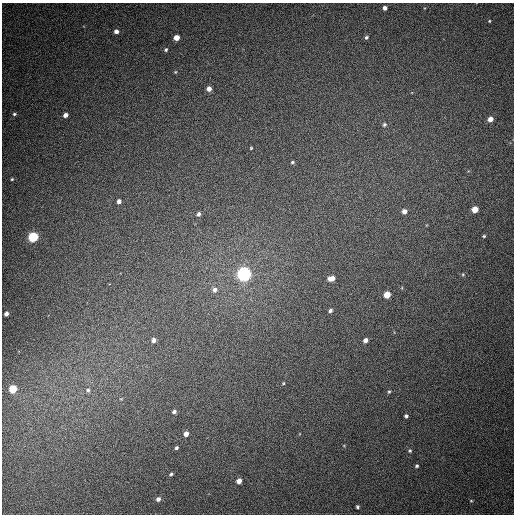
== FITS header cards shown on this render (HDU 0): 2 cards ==
NAXIS1  =                  512
NAXIS2  =                  512

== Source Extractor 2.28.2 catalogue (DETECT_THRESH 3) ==
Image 512 x 512 px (HDU 0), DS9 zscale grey, 1 PNG px = 1 image px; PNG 516 x 516 px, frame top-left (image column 1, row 512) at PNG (2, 3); no overlay
Background 456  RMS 13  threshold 37.6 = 3 sigma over >= 5 px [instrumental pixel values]
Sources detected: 45; all 45 listed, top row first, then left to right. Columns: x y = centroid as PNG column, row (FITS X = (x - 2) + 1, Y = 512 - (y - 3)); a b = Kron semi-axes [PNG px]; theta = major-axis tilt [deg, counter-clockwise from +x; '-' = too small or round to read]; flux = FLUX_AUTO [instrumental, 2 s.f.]
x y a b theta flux
385 8 4 4 - 3200
489 21 3 3 - 730
116 31 5 4 - 3400
366 37 5 5 - 1600
176 38 5 4 - 9100
166 50 5 4 - 1400
175 72 4 4 - 830
209 89 4 4 - 4900
14 114 5 4 - 1300
65 115 4 4 - 4400
490 119 5 4 - 6800
384 125 5 5 - 1800
251 148 3 3 - 770
292 162 5 4 - 1300
12 179 4 4 - 930
119 201 5 4 - 3300
475 209 5 4 - 14000
404 211 5 5 - 4600
198 214 4 4 - 2400
484 236 4 3 - 1000
33 237 5 5 - 79000
244 274 6 5 - 350000
463 274 5 4 - 1000
331 278 6 4 11 8200
215 290 7 6 - 3500
387 295 5 4 - 15000
330 311 5 4 - 2200
6 314 4 4 - 3300
154 340 5 4 - 3600
365 340 5 4 - 4200
283 383 3 3 - 770
13 389 5 5 - 31000
88 390 7 6 - 2300
389 392 5 4 - 1100
174 412 5 4 - 2100
406 416 4 4 - 1700
186 434 4 4 - 4700
176 448 3 3 - 1500
410 451 5 5 - 1200
417 466 4 3 - 1300
171 474 4 3 - 1600
239 481 4 4 - 6500
158 499 5 4 - 3400
471 501 4 3 - 710
357 507 4 3 - 1400